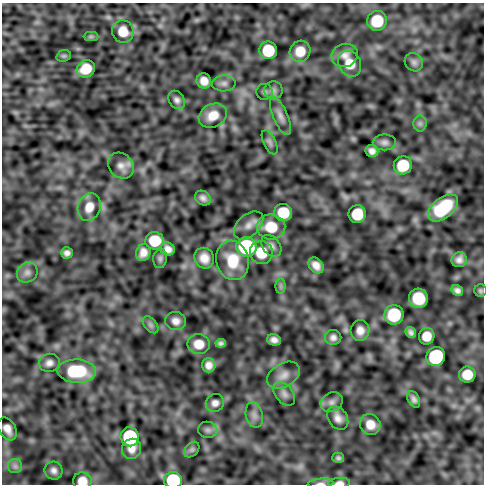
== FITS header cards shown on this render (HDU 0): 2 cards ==
NAXIS1  =                  482
NAXIS2  =                  482

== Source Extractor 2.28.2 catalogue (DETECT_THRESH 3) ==
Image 482 x 482 px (HDU 0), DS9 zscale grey, 1 PNG px = 1 image px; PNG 486 x 486 px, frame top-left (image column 1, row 482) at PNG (2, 3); each listed source drawn as its Kron ellipse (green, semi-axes under 4 px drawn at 4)
Background -1.25e-05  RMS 4.8e-04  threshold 0.00143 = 3 sigma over >= 5 px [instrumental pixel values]
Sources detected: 82; all 82 listed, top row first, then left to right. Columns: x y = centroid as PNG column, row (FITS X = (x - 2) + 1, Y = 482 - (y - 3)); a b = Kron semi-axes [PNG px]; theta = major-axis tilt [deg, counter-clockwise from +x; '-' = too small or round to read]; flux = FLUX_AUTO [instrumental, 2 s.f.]
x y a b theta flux
377 21 10 10 - 1.1
123 31 11 10 - 0.51
91 37 7 4 0 0.055
268 50 9 8 - 1.2
300 51 11 10 - 0.53
345 55 13 11 19 0.25
64 56 7 5 19 0.054
414 62 10 8 -45 0.12
350 64 13 11 -63 0.52
86 69 9 8 - 0.64
204 81 7 7 - 0.27
224 83 12 8 2 0.14
273 90 9 9 - 0.13
264 92 8 8 - 0.09
177 100 10 7 -56 0.13
213 116 14 11 27 0.47
280 116 20 7 -67 0.22
420 123 8 6 -90 0.096
270 142 13 6 -64 0.11
384 142 11 8 1 0.13
372 151 6 6 - 0.15
403 165 9 9 - 1.1
121 166 14 11 -45 0.23
203 198 8 7 - 0.14
89 207 14 11 70 0.41
443 208 17 10 39 1.5
283 212 9 8 - 0.89
357 214 9 8 - 1
249 225 17 10 42 0.28
271 227 14 12 -8 0.86
155 241 9 8 - 0.85
271 246 12 8 -51 0.16
246 247 10 9 - 3.1
168 249 7 6 - 0.19
67 253 6 5 - 0.12
143 253 8 7 - 0.23
261 253 11 11 - 0.83
160 258 10 7 83 0.086
204 258 10 9 - 0.32
233 260 20 16 -76 0.99
459 260 8 7 - 0.16
316 265 9 6 -50 0.24
27 272 11 9 39 0.17
281 286 7 5 -90 0.078
457 290 6 5 - 0.11
480 291 6 6 - 0.056
418 298 10 9 - 1
394 315 10 9 - 1.3
176 321 10 9 - 0.21
151 325 10 6 -49 0.097
360 330 10 9 - 0.26
411 332 6 5 - 0.1
427 336 8 7 - 0.45
333 337 8 7 - 0.14
274 340 7 5 -15 0.15
221 343 5 4 - 0.085
199 344 11 10 - 0.47
436 357 10 9 - 2.7
49 363 10 9 - 0.17
209 365 7 6 - 0.2
77 371 19 11 -1 1.6
467 374 8 8 - 0.56
284 375 18 11 31 0.31
284 394 14 8 -51 0.17
414 399 9 5 -64 0.12
332 402 11 9 29 0.18
215 403 9 8 - 0.17
254 415 13 8 -76 0.19
338 418 13 9 -56 0.23
370 424 11 10 - 0.4
7 429 12 8 -60 0.27
208 430 9 8 - 0.12
130 437 9 9 - 2.7
132 449 10 9 - 0.25
192 450 9 6 48 0.076
338 458 6 5 - 0.072
15 466 7 7 - 0.11
54 471 9 8 - 0.15
173 480 9 8 - 2.1
82 481 9 8 - 0.36
321 483 13 4 3 0.11
339 483 11 5 4 0.15
At the frame edge (FLAGS 8, measured only in part): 4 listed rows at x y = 173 480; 82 481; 321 483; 339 483